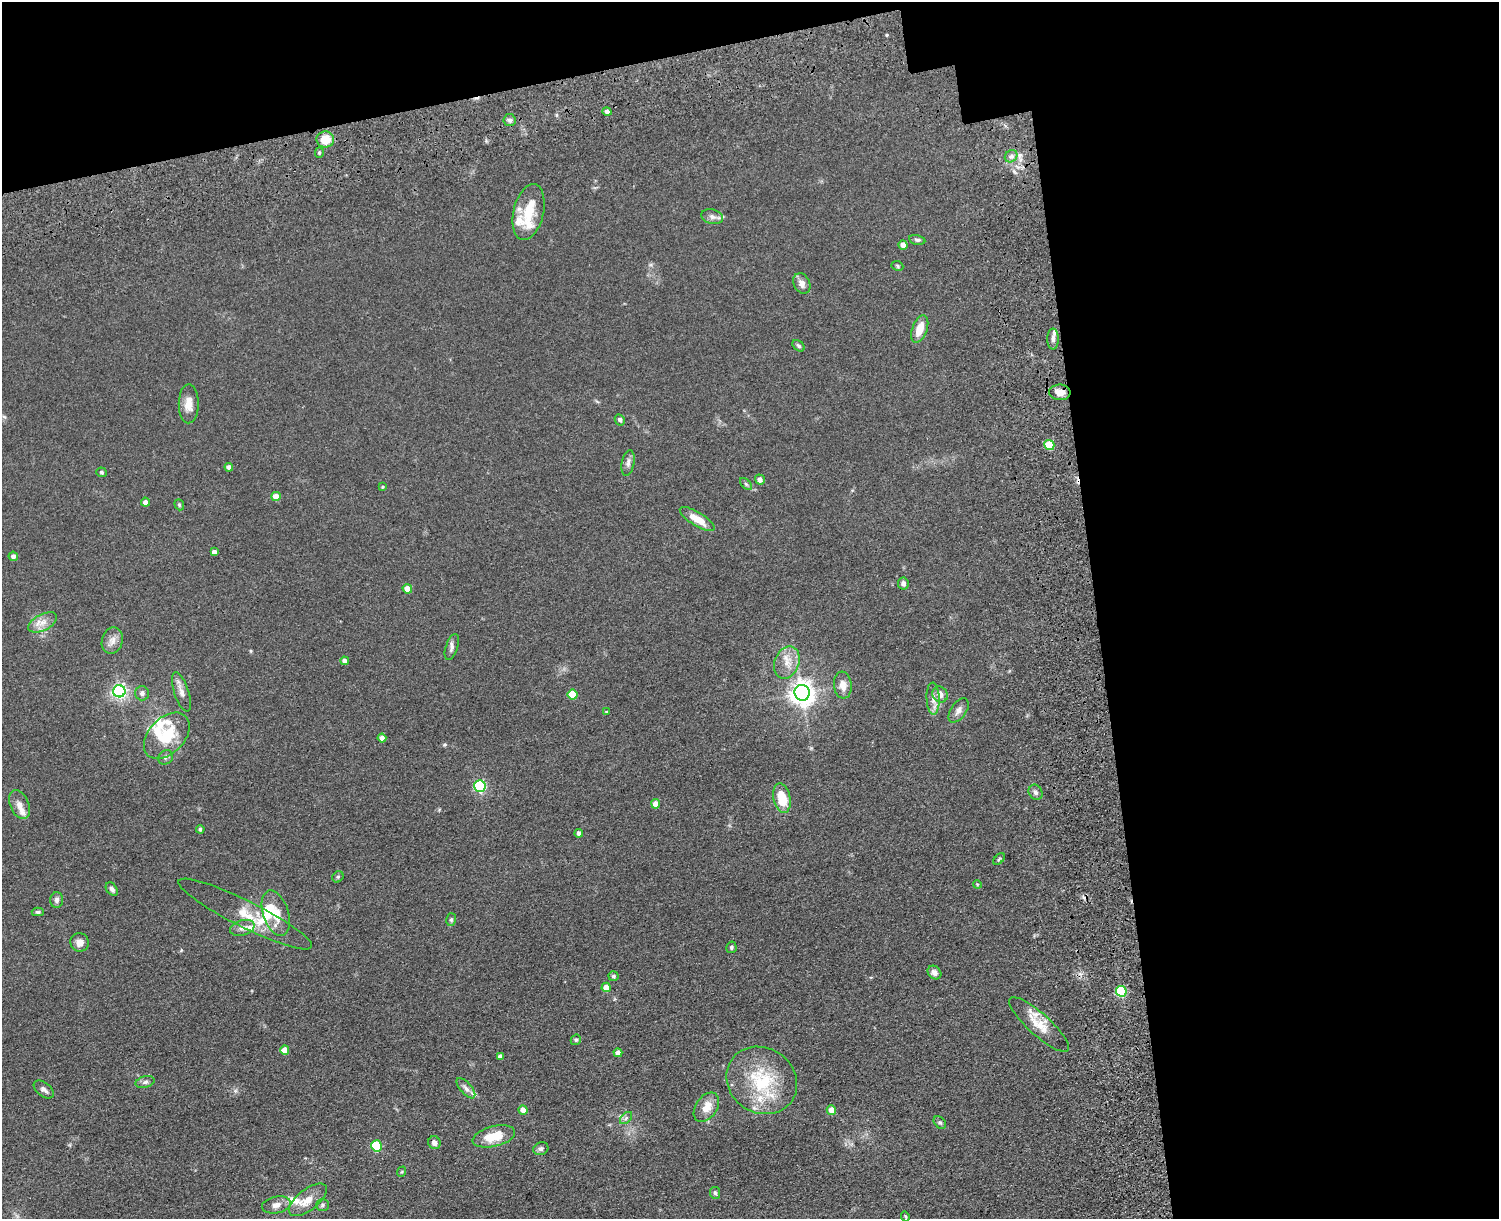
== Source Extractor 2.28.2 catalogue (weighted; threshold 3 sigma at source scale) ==
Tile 3 of 3 x 4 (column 3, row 1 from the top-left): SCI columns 3267-4763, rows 3811-5027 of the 5149 x 5188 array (HDU 1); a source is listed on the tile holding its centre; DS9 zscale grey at full resolution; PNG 1501 x 1221 px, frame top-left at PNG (2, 2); each listed source drawn as its Kron ellipse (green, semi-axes under 4 px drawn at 4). Shown black and unused: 33% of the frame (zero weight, under 3 of 5 exposures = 11% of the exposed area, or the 3 px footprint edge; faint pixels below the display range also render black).
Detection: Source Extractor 2.28.2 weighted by HDU 2 'WHT'; one run over the whole footprint, this tile lists its part. Background 0.0747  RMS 0.0081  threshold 0.0365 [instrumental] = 3 sigma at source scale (4.5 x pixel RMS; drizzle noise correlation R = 1.50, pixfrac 1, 0.05/0.05 arcsec/px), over >= 5 px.
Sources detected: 113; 1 cosmic-ray / hot-pixel residue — neither listed nor drawn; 15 inside a brighter listed object's ellipse — not listed separately; the other 97 listed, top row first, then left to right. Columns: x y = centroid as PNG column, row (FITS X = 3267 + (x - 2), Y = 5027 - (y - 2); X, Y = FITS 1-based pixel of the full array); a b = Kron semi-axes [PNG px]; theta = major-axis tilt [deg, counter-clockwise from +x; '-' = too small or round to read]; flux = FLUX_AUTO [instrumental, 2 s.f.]
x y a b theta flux
607 112 5 4 - 2.9
510 120 6 6 - 2.3
325 139 9 8 - 13
319 153 5 4 - 1.3
1011 156 7 5 41 2.3
529 212 28 15 77 19
712 217 11 7 -15 3.2
917 240 8 5 -10 1.6
903 245 4 4 - 5.5
897 266 6 4 -25 1.1
802 283 11 8 -63 4.4
920 329 14 7 69 11
1053 339 10 5 -90 2.6
799 346 7 4 -39 1.4
1060 392 11 8 -1 6.3
189 404 19 10 89 8.2
620 420 6 4 -63 1.8
1049 445 5 5 - 26
628 463 13 6 80 3.2
229 467 4 4 - 3.1
102 472 5 5 - 1.2
760 480 5 5 - 3.3
746 484 7 4 -45 1.2
383 487 4 3 - 0.71
276 496 5 4 - 9.3
145 502 4 4 - 3.7
179 505 6 4 -69 1.1
697 519 20 7 -31 12
214 552 4 4 - 3.4
13 556 5 4 - 2.8
903 583 6 5 - 2.9
407 589 5 4 - 8
43 622 15 8 27 6.6
112 641 13 10 74 5.3
452 647 13 6 72 2.8
345 661 4 4 - 3.6
787 662 16 12 68 9.6
843 685 13 9 -83 6.3
119 691 6 6 - 190
181 692 21 7 -71 5
142 693 7 7 - 2.3
802 693 8 7 - 660
940 694 8 7 - 4.9
573 695 5 5 - 20
933 699 16 6 -88 4.8
959 710 14 7 55 4
607 712 4 3 - 1.2
167 736 27 18 46 26
382 738 4 4 - 5.1
166 757 8 7 - 2.1
480 786 6 5 - 80
1036 792 8 6 -58 2.3
782 798 15 8 -78 18
656 804 4 4 - 7
20 805 15 9 -68 5.3
200 829 4 3 - 1.4
579 833 4 4 - 2.6
999 859 7 4 45 1
338 877 6 5 - 1.2
977 884 4 3 - 0.66
112 889 7 5 -52 2.4
57 900 8 6 89 2.4
38 912 6 4 -1 1.5
276 913 23 12 -72 14
245 914 74 13 -26 24
451 920 6 5 - 1.4
242 928 12 7 16 4.2
80 942 9 9 - 4.8
731 947 6 5 - 1.4
934 972 7 6 - 3.7
613 976 5 5 - 1.6
606 987 4 4 - 8.2
1121 991 5 5 - 51
1039 1024 39 11 -42 14
576 1040 5 5 - 1.1
285 1050 5 4 - 12
618 1053 4 4 - 4.3
500 1056 4 4 - 2.2
762 1080 37 32 -34 50
145 1082 9 5 15 2.1
466 1088 12 5 -48 2.9
44 1089 11 6 -38 2.9
706 1107 16 10 56 9.6
523 1110 4 4 - 5.3
831 1110 5 4 - 7.6
626 1118 7 4 46 1.6
940 1122 7 5 -47 1.4
494 1136 22 10 14 17
434 1143 6 6 - 3.1
376 1146 5 5 - 38
541 1149 8 6 25 1.9
401 1172 5 3 - 0.74
715 1193 6 5 - 1.5
308 1200 23 10 38 10
276 1205 14 8 12 5.4
322 1205 6 5 - 1.4
905 1216 5 3 - 0.82